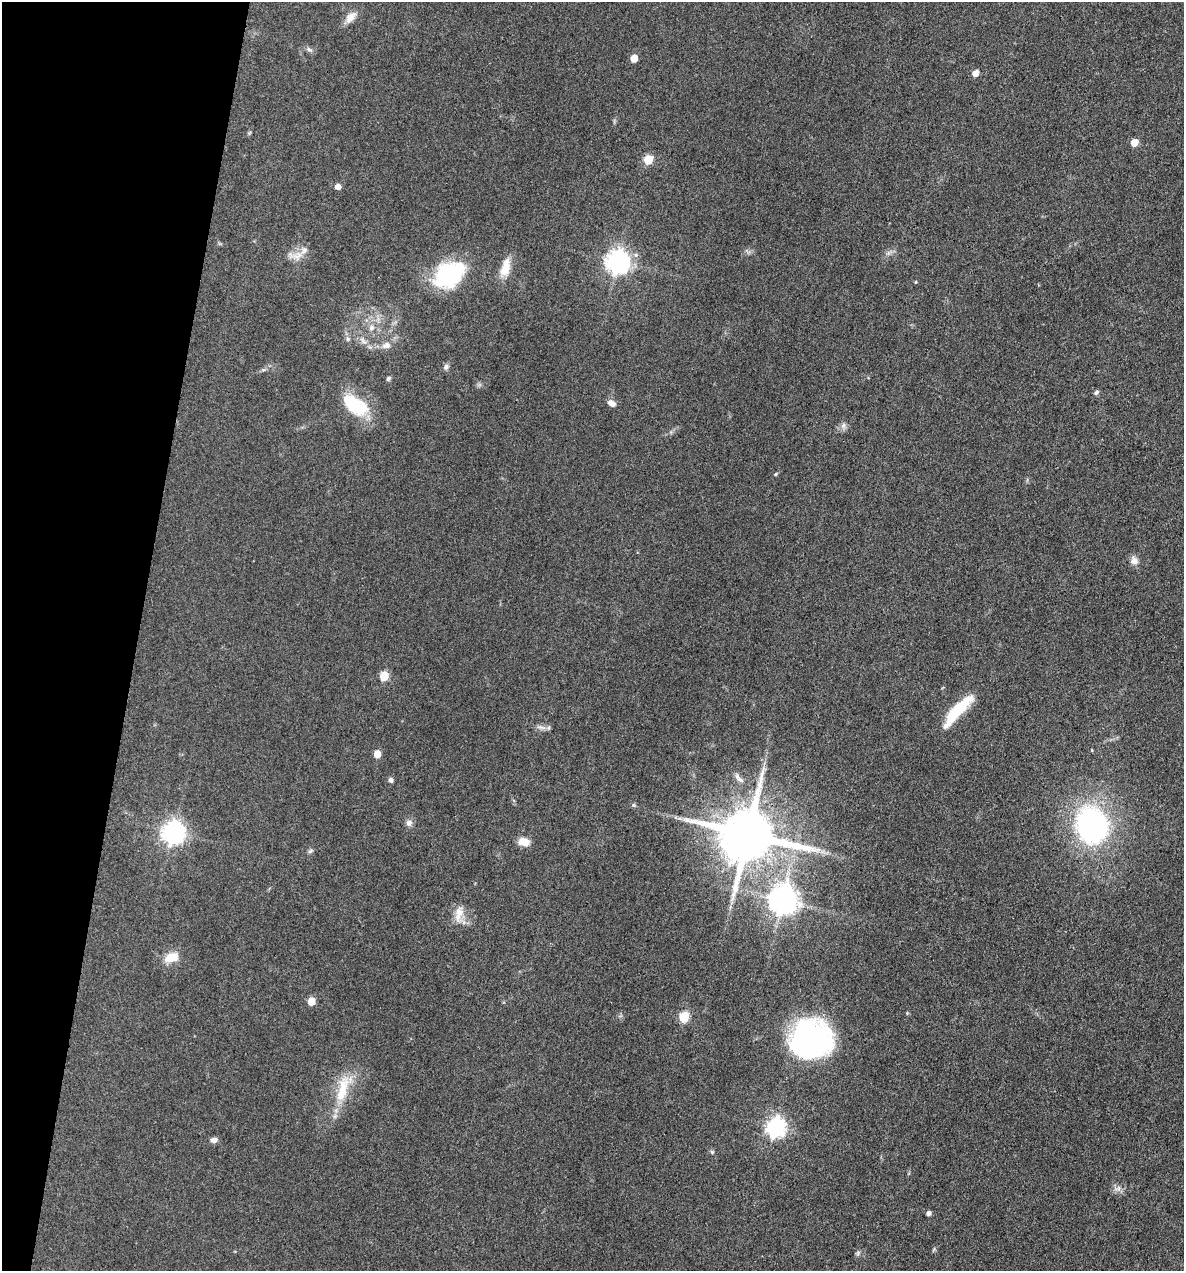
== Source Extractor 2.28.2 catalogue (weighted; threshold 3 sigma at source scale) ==
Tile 9 of 4 x 4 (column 1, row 3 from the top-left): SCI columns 246-1427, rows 1271-2539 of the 5096 x 5079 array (HDU 1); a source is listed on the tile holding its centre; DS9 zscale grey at full resolution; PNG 1186 x 1273 px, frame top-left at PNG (2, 2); no overlay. Shown black and unused: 12% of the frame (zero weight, under 3 of 4 exposures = <1% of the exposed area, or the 3 px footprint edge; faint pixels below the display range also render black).
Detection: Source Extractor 2.28.2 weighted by HDU 2 'WHT'; one run over the whole footprint, this tile lists its part. Background 0.0807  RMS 0.0067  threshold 0.03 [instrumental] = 3 sigma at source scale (4.5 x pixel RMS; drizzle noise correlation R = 1.50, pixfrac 1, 0.05/0.05 arcsec/px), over >= 5 px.
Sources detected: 53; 1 inside a brighter listed object's ellipse — not listed separately; the other 52 listed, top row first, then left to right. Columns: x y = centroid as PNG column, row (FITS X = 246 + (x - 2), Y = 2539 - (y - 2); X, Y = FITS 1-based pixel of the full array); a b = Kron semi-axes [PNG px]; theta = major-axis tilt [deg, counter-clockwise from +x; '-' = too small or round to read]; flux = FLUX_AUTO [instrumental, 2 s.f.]
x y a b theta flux
350 17 18 10 47 6.1
309 49 9 5 -21 1.9
634 58 5 5 - 11
975 73 5 5 - 7.5
249 133 7 4 71 0.88
1134 142 5 5 - 11
648 160 6 5 - 30
338 187 5 5 - 5.3
297 256 18 12 18 7.2
617 262 8 8 - 520
505 267 25 11 75 12
449 275 32 24 31 68
916 282 4 4 - 0.67
371 328 9 8 - 3.7
348 339 6 6 - 1.5
363 341 12 6 -57 3.3
386 345 12 8 15 4.5
446 367 8 7 - 2
388 379 7 5 51 1.2
1096 392 8 5 50 1.5
612 403 10 6 -27 3.7
356 405 36 19 -33 33
843 425 9 6 88 2.5
776 474 5 3 - 0.61
1134 561 11 10 - 4
384 676 6 5 - 27
958 710 40 10 47 33
541 727 15 5 -8 3
377 754 5 5 - 11
391 780 6 5 - 1.8
740 780 10 6 -36 2.9
633 805 6 5 - 1.1
409 823 9 9 - 2.8
1092 825 29 25 -76 150
173 833 8 7 - 480
748 834 16 15 - 5000
524 842 11 8 -7 9.2
310 851 8 5 36 1.3
783 901 9 9 - 880
459 913 25 10 77 8.1
171 957 18 11 17 11
311 1001 5 5 - 14
907 1013 4 4 - 0.65
684 1017 6 5 - 41
810 1041 35 32 16 200
343 1088 49 16 69 25
775 1127 8 7 - 320
214 1140 8 6 8 2.8
712 1152 5 5 - 1
1117 1189 12 8 0 3.4
928 1213 5 4 - 2.3
858 1253 8 4 47 1.3
Overlapping masked pixels (flux is a lower limit): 1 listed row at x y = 748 834